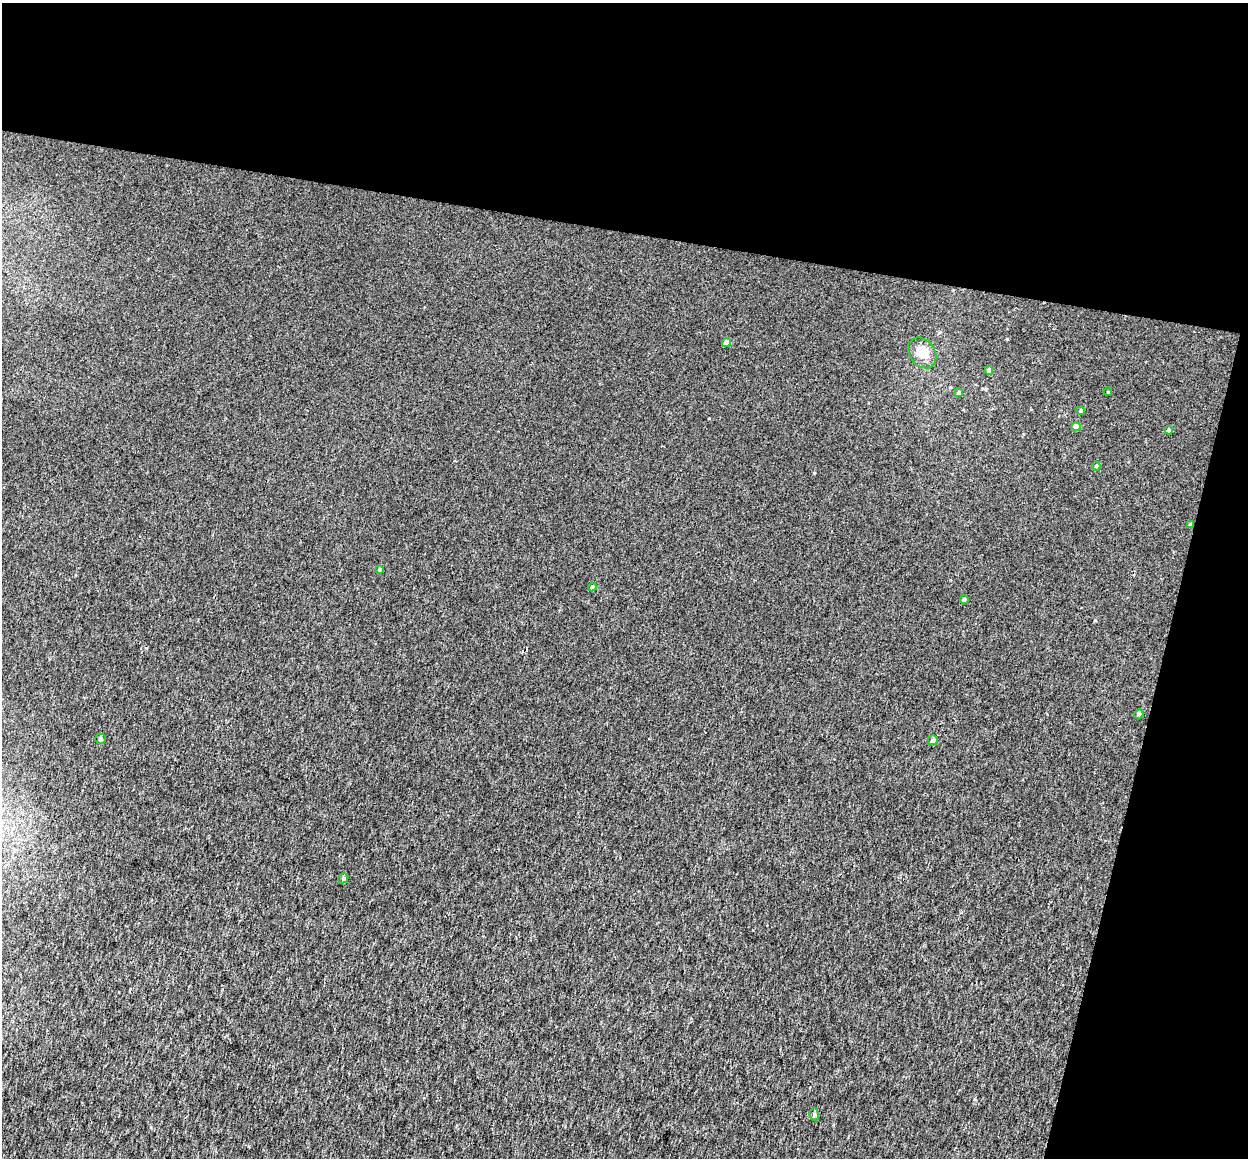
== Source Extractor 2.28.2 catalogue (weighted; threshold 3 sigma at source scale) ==
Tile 2 of 2 x 2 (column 2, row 1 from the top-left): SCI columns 1247-2492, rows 1287-2442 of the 2503 x 2587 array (HDU 1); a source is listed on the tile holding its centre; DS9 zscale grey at full resolution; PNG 1250 x 1160 px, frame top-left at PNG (2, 3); each listed source drawn as its Kron ellipse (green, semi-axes under 4 px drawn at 4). Shown black and unused: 26% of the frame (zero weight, under 2 of 3 exposures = <1% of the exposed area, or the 3 px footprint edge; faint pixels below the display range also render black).
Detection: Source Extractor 2.28.2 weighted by HDU 2 'WHT'; one run over the whole footprint, this tile lists its part. Background 0.00302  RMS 0.0089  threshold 0.0398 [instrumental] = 3 sigma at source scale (4.5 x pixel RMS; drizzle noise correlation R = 1.50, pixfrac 1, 0.0396/0.0396 arcsec/px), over >= 5 px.
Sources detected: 18; all 18 listed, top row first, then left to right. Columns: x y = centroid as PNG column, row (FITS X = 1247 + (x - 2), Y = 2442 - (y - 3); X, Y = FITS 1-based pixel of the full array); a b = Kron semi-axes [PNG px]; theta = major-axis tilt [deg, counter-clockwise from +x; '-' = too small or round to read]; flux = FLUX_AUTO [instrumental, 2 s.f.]
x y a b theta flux
726 343 4 4 - 6.4
922 353 17 12 -54 9.3
989 371 4 4 - 4.5
1108 392 4 3 - 0.64
959 393 4 4 - 1.7
1081 411 4 4 - 1.6
1076 426 4 4 - 6.2
1169 430 4 4 - 2.8
1096 466 4 4 - 1.1
1190 524 4 4 - 1.4
379 570 4 4 - 0.91
592 587 4 4 - 1.9
964 600 4 4 - 2.1
1139 714 5 4 - 1.7
100 739 5 5 - 1.8
933 740 5 5 - 1.6
343 878 5 4 - 1.2
814 1114 6 4 -74 1.6
Overlapping masked pixels (flux is a lower limit): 1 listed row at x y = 1190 524
Unlisted compact peaks at least as high as the median listed source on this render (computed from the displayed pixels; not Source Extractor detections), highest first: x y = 1007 339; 814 473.